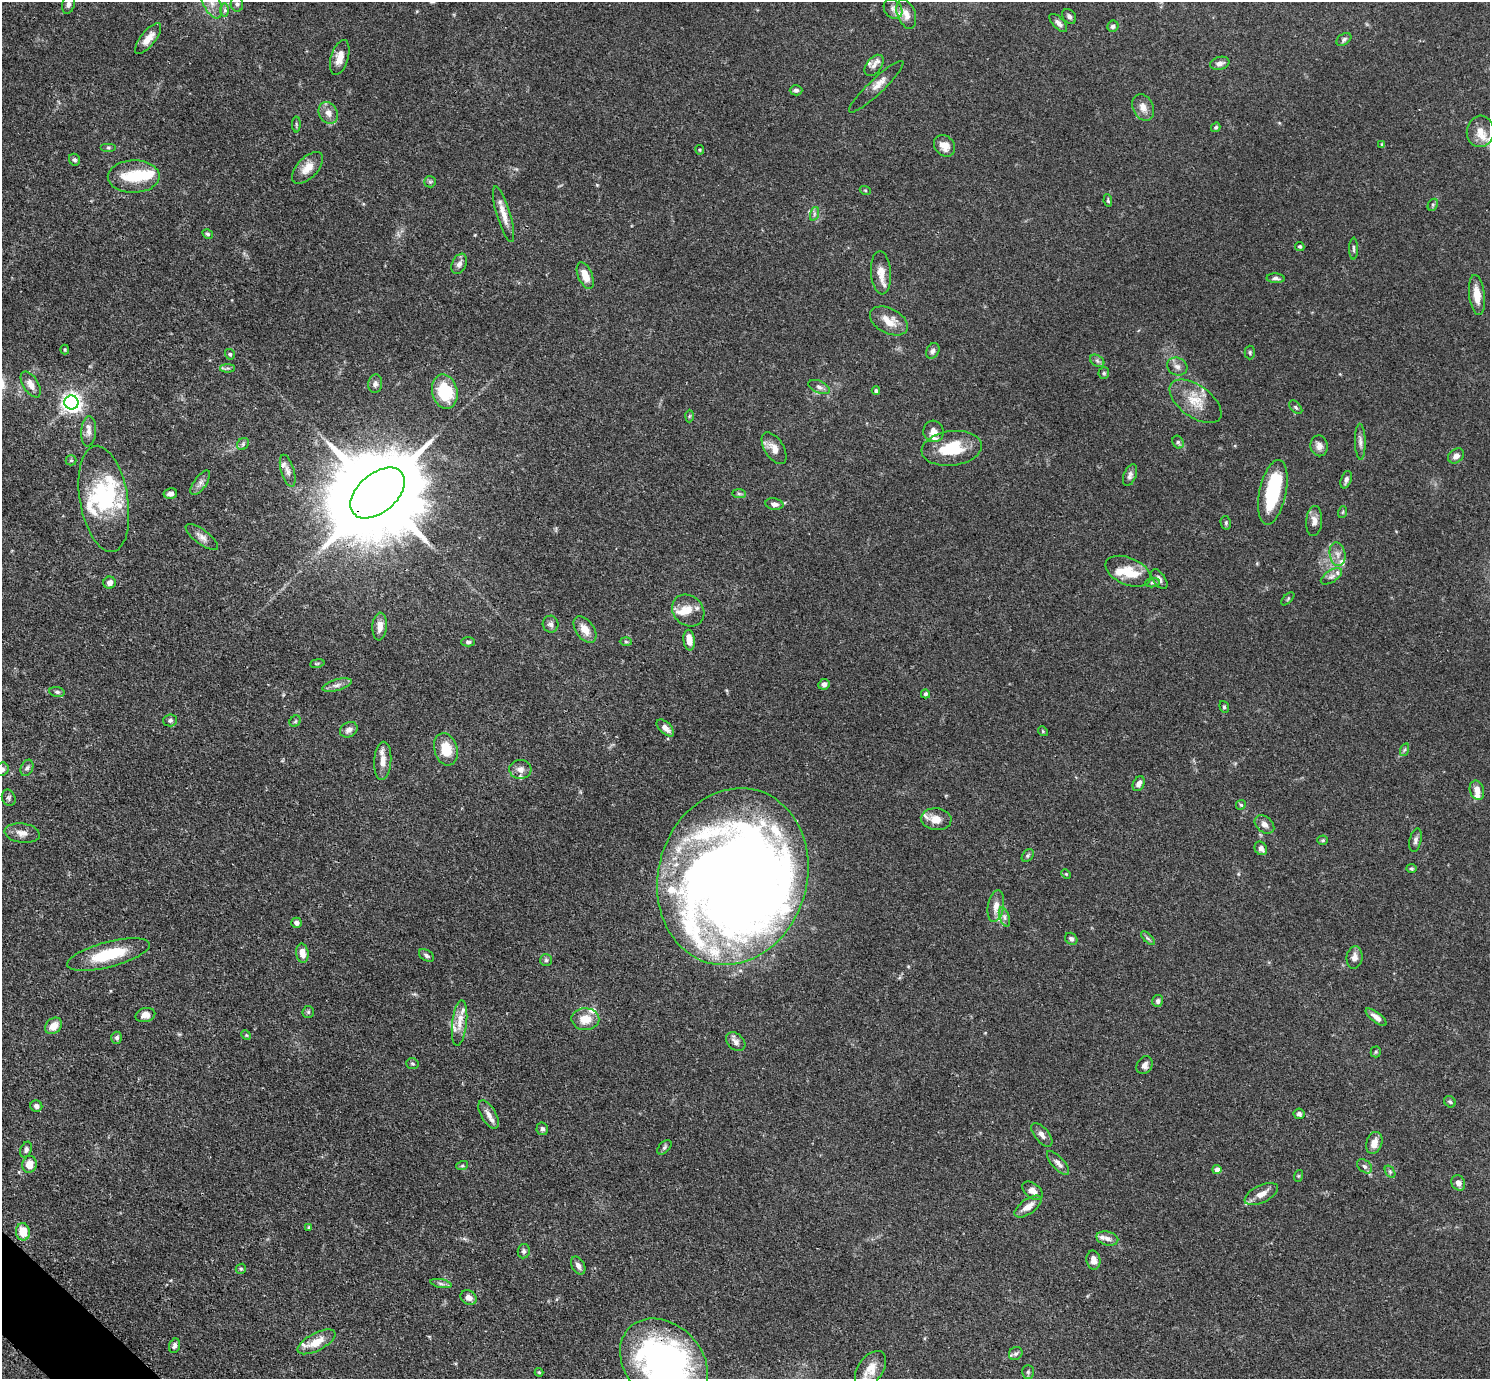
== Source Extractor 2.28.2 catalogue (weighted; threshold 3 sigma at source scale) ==
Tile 7 of 4 x 4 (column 3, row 2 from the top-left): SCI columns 3009-4496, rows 2937-4313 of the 6017 x 6017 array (HDU 1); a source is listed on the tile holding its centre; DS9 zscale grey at full resolution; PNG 1492 x 1381 px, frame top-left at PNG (2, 2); each listed source drawn as its Kron ellipse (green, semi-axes under 4 px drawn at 4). Shown black and unused: <1% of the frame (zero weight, under 3 of 4 exposures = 4% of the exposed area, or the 3 px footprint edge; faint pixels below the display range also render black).
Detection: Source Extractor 2.28.2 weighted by HDU 2 'WHT'; one run over the whole footprint, this tile lists its part. Background 0.0772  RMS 0.0036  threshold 0.0162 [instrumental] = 3 sigma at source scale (4.5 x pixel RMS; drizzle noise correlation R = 1.50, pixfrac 1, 0.05/0.05 arcsec/px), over >= 5 px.
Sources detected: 216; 7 inside a brighter object's white glare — neither listed nor drawn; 21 inside a brighter listed object's ellipse — not listed separately; the other 188 listed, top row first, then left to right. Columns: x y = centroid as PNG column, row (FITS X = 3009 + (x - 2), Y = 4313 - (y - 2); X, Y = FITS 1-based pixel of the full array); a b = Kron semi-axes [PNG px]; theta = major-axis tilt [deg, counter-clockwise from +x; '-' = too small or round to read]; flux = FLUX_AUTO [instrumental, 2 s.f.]
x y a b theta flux
211 2 18 8 -66 4.1
68 4 9 6 74 1.2
237 4 7 6 - 0.97
893 9 10 8 -51 1.7
225 10 6 4 90 0.73
906 14 15 9 -69 3.2
1069 16 8 6 -51 1.1
1058 23 11 5 -46 1.4
1113 26 6 5 - 1
148 38 19 7 52 3.7
1344 39 8 5 35 0.91
340 57 18 8 73 3.7
1220 63 10 6 16 1.6
874 65 12 7 52 1.8
876 87 36 7 43 3.5
796 90 6 5 - 0.91
1143 107 14 10 -63 3
328 113 11 9 -60 2.8
296 124 8 4 -89 0.57
1216 127 5 4 - 0.49
1480 131 16 13 84 4.3
1382 145 4 3 - 0.41
945 146 12 9 -46 3.4
108 148 8 4 0 0.57
700 150 5 4 - 0.4
74 160 6 5 - 0.83
308 168 19 10 46 4.6
134 176 26 16 1 12
430 182 6 5 - 0.61
865 190 5 3 - 0.37
1108 201 6 4 -82 0.55
1433 205 6 4 62 0.56
504 214 29 7 -73 4.1
814 214 7 4 72 0.74
208 234 5 4 - 0.61
1300 246 5 4 - 0.67
1353 249 11 3 -90 0.65
459 264 11 7 64 1.8
881 273 22 10 -85 4.4
585 276 14 7 -67 5.3
1276 278 9 5 -2 1
1477 295 20 7 -83 5.2
889 321 20 12 -28 5.7
65 349 5 4 - 0.4
933 351 8 6 59 1.2
1250 352 7 5 -89 0.56
230 354 5 4 - 0.55
1097 361 8 5 -31 0.92
1177 367 10 8 -25 1.8
227 368 7 4 0 0.64
1104 373 6 5 - 0.59
31 384 14 7 -58 2.7
375 384 9 7 85 1.2
819 387 11 6 -23 1.4
876 391 4 4 - 0.81
445 392 17 12 -77 18
1195 401 30 16 -36 8.1
71 402 7 7 - 190
1296 407 8 5 -46 0.71
689 416 6 4 88 0.42
89 431 15 7 86 2.4
933 431 11 10 - 2.6
1178 442 6 5 - 0.74
1360 442 18 5 -88 1.6
243 444 6 5 - 0.71
1319 446 10 8 -81 2.1
774 448 18 9 -58 3.4
952 448 30 17 7 14
1456 456 8 6 38 1.9
71 460 5 5 - 0.52
288 471 16 6 -73 2
1130 475 11 6 69 1.3
1346 480 9 5 72 1.1
200 483 14 6 55 1.6
1273 492 33 13 78 21
170 493 7 5 12 1.4
378 493 32 19 40 8100
739 494 7 4 -2 0.66
104 499 54 24 -80 29
774 504 9 5 -9 1.4
1343 512 6 3 71 0.39
1314 521 15 8 87 2.4
1226 523 7 5 -78 0.67
202 537 19 7 -37 2.3
1338 554 12 8 -80 2.2
1128 571 24 13 -23 9.1
1331 576 12 6 32 1.4
1159 579 11 6 -56 1.4
110 583 6 6 - 1.8
1152 583 7 4 5 0.69
1288 599 8 3 45 0.48
688 611 17 14 -42 4.8
551 624 8 8 - 1.3
380 627 14 7 86 2.9
585 629 15 9 -54 4.2
689 640 10 5 -84 3.8
626 641 6 4 -2 0.5
468 642 7 4 0 0.81
317 663 7 3 9 0.46
824 684 6 5 - 1.6
337 685 15 5 15 1.8
57 692 8 5 -10 0.78
925 694 4 4 - 0.67
1224 707 6 4 -69 0.53
170 720 7 6 - 0.92
295 721 6 5 - 0.57
665 728 11 5 -44 2.2
349 730 9 7 30 1.7
1043 731 5 4 - 0.41
446 749 16 11 -74 8.6
1404 750 6 4 70 0.56
383 761 19 8 86 3.6
27 768 8 6 66 1
2 769 7 6 - 1.4
520 769 11 9 3 2.1
1139 784 8 5 63 1.9
1477 790 10 7 -73 2.7
9 798 8 6 -68 0.9
1241 805 5 4 - 0.51
936 819 15 11 -5 3.8
1264 824 11 7 -40 1.7
22 833 18 9 -7 3.1
1323 840 5 4 - 0.47
1415 840 12 6 78 1.2
1261 848 7 6 - 1.5
1028 856 7 5 49 0.69
1411 868 5 4 - 0.52
1066 874 5 3 - 0.31
733 877 90 74 73 670
996 906 16 8 80 3.3
1004 917 10 5 -72 1.1
297 923 5 5 - 1.4
1148 938 9 3 -45 0.71
1071 939 7 5 -41 1
302 953 9 6 -82 3.4
108 955 42 12 15 16
426 955 8 5 -33 0.86
1355 957 11 8 82 2.1
546 960 6 6 - 0.72
1158 1001 6 5 - 1
308 1012 6 5 - 0.58
145 1015 10 7 14 2.5
1376 1017 12 5 -38 2.3
585 1019 14 11 -2 5.5
460 1023 23 7 84 3.8
53 1026 9 7 43 4.3
246 1035 5 4 - 0.38
117 1038 6 5 - 0.82
736 1042 11 8 -42 1.8
1376 1052 5 5 - 0.5
412 1064 6 5 - 0.61
1144 1065 9 7 58 1.8
1450 1102 6 5 - 0.66
36 1106 6 5 - 1.4
488 1114 16 7 -59 2.7
1299 1114 5 5 - 1.1
542 1129 6 6 - 0.91
1042 1135 14 7 -51 2
1374 1143 11 8 71 3.4
664 1147 9 5 45 0.74
26 1150 8 5 68 0.92
1058 1163 15 6 -48 1.9
29 1164 8 7 - 4.2
462 1166 6 4 18 0.47
1365 1166 8 6 -40 0.99
1217 1170 4 4 - 2.6
1390 1172 7 4 -55 0.72
1298 1176 6 4 71 0.44
1458 1183 8 6 -59 2
1032 1191 11 7 -38 2.5
1261 1194 18 8 26 3.3
1028 1207 15 7 36 3.3
309 1227 4 4 - 0.48
23 1232 8 7 - 6.2
1107 1238 11 7 -13 2
524 1251 7 6 - 0.85
1093 1260 9 7 -80 2.6
578 1265 9 6 -62 1.7
241 1269 5 4 - 0.51
441 1284 11 4 -11 0.93
469 1298 8 7 - 2
316 1342 21 8 28 5.9
174 1346 7 5 70 1.3
1016 1353 7 6 - 0.89
664 1363 49 38 -46 120
870 1369 20 12 54 5
539 1372 4 4 - 0.34
1028 1372 7 5 -89 0.64
Overlapping masked pixels (flux is a lower limit): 2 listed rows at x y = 378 493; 664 1363
Isophote crosses this tile's border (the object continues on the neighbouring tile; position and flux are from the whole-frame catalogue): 3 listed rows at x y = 211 2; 2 769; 664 1363